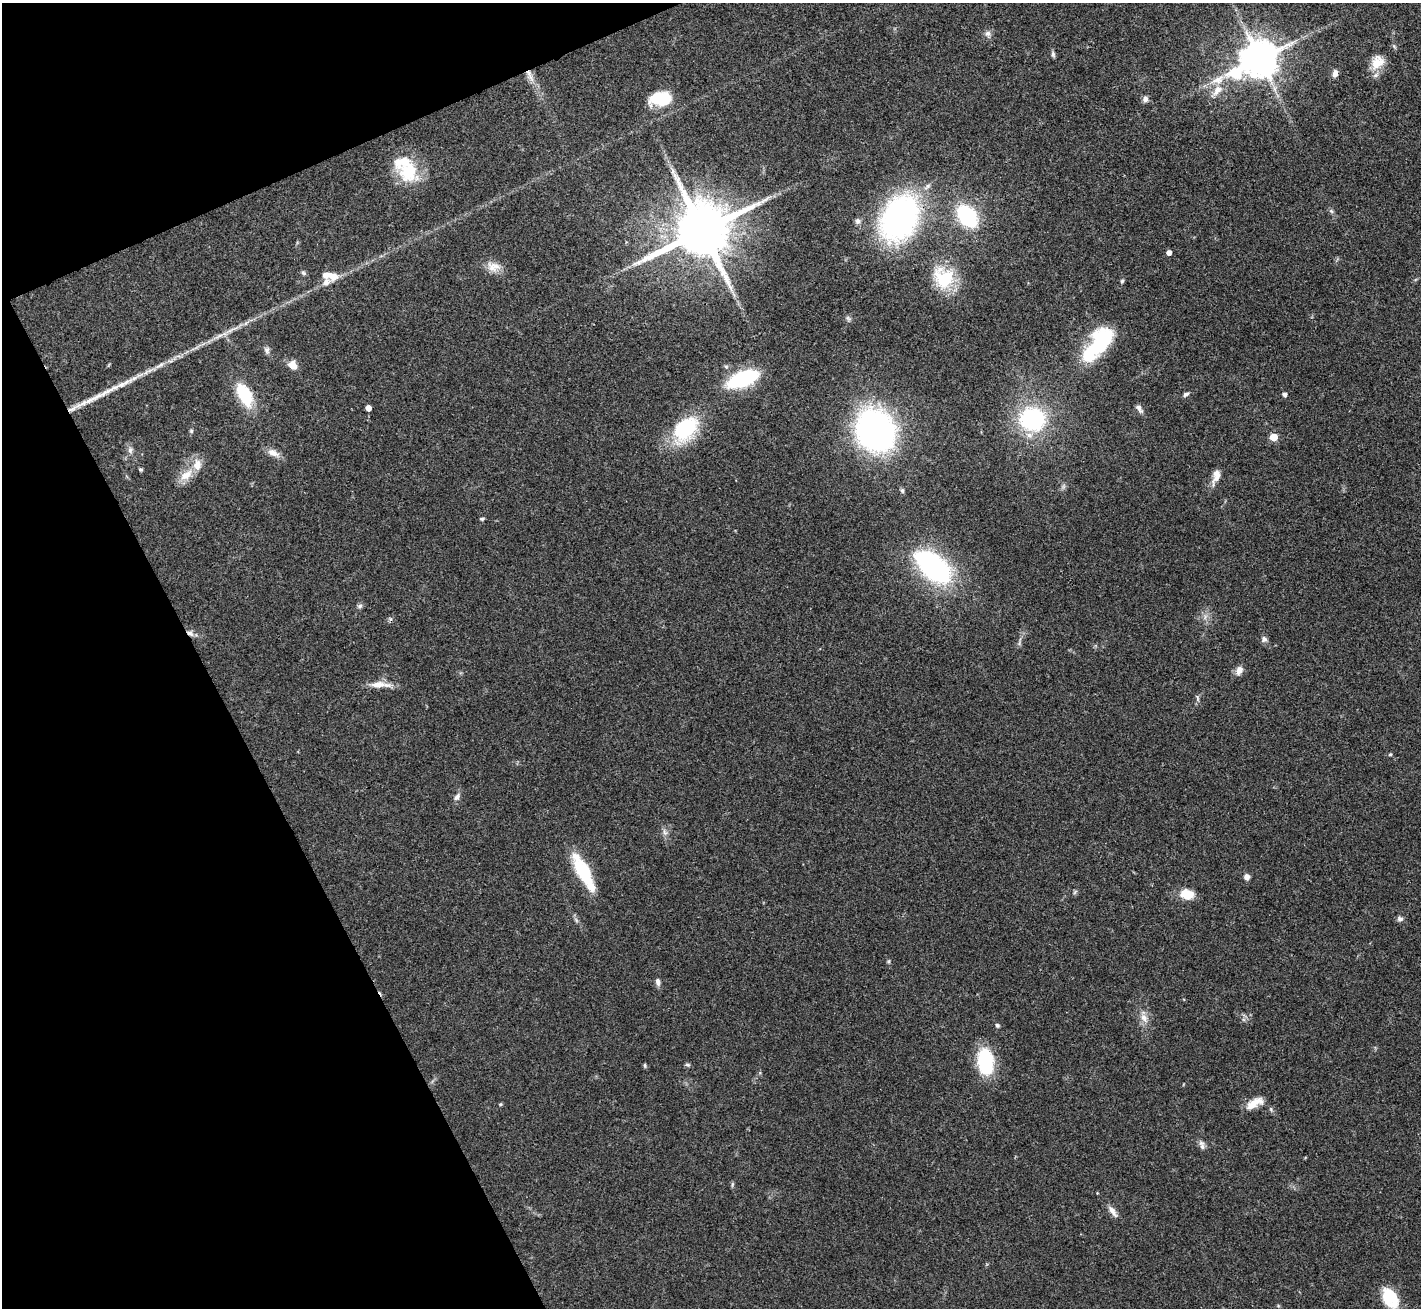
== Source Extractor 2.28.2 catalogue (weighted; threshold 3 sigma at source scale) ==
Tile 5 of 4 x 4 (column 1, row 2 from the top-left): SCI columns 3-1421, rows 2769-4074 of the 5679 x 5670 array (HDU 1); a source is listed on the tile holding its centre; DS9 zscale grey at full resolution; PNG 1423 x 1310 px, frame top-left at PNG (2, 3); no overlay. Shown black and unused: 21% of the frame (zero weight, under 3 of 4 exposures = <1% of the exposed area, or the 3 px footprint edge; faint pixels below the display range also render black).
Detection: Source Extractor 2.28.2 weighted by HDU 2 'WHT'; one run over the whole footprint, this tile lists its part. Background 0.0648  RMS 0.0052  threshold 0.0234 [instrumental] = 3 sigma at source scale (4.5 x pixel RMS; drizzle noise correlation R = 1.50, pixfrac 1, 0.05/0.05 arcsec/px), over >= 5 px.
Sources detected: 86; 1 inside a brighter object's white glare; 1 cosmic-ray / hot-pixel residue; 2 long thin detections or spike segments (spike, bleed or trail) — not listed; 6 inside a brighter listed object's ellipse — not listed separately; the other 76 listed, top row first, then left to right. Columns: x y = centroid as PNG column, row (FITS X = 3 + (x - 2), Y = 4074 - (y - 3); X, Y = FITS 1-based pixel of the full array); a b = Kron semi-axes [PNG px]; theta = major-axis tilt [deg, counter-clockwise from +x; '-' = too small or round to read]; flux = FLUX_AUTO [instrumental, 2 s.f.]
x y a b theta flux
988 34 10 8 -71 2.2
1053 54 8 5 -82 1.2
1259 59 13 10 30 1700
1377 62 20 15 59 9.2
1335 74 9 6 74 2.9
531 77 14 8 -62 4.2
1217 91 24 9 49 6.5
661 99 24 14 3 22
1145 99 7 6 - 2.1
408 171 29 26 -30 23
1331 211 8 5 -45 1.1
967 216 17 11 -51 62
899 218 36 27 62 170
858 221 9 8 - 1.9
702 230 17 15 29 4300
1169 252 4 4 - 3.1
493 267 20 14 -7 6.2
303 273 8 5 -40 1
333 276 14 9 -22 5.6
944 278 27 24 -54 25
1122 281 5 4 - 0.81
848 318 9 4 -36 1.1
218 336 21 5 25 4.5
1101 343 36 22 65 38
267 350 9 6 -80 1.8
160 365 19 6 30 4.1
293 365 10 9 - 5
726 367 6 5 - 1
743 379 26 12 22 54
244 394 28 14 -63 23
1186 394 8 5 30 1.3
1284 394 4 4 - 2
368 408 5 4 - 4.3
1139 409 12 6 -55 2
1032 419 19 17 -5 71
685 429 34 22 50 38
875 430 34 29 -66 180
191 431 6 5 - 0.86
1273 437 5 5 - 14
130 450 10 7 83 2.2
273 453 18 9 -27 4.4
140 469 5 4 - 0.93
186 475 22 11 37 8
1216 476 21 9 71 5
1063 486 9 4 71 1.1
902 490 7 5 -75 0.98
482 519 6 4 2 0.79
933 567 41 21 -42 97
360 606 7 5 18 1.3
190 633 10 7 -33 2.5
1264 639 8 8 - 1.7
1019 643 7 4 -73 0.89
1239 670 12 8 69 3.4
378 685 25 8 2 6.6
1197 698 11 4 -85 1.2
1390 754 5 4 - 0.6
457 797 11 7 52 2.2
665 832 10 6 -69 2
583 872 34 15 -61 23
1247 877 8 7 - 2.2
1075 892 7 4 46 0.88
1187 894 14 10 -13 11
1400 919 7 7 - 1.7
889 961 6 4 71 0.66
658 982 10 6 -77 2
1144 1018 14 9 -56 4.6
997 1025 6 5 - 0.93
985 1061 28 16 -83 32
645 1065 6 4 -71 0.73
687 1065 7 5 -2 0.94
1254 1103 23 10 29 7.1
500 1104 5 4 - 0.62
1202 1145 14 6 -70 2.2
732 1184 8 4 81 0.79
1112 1211 18 7 -53 3.5
1390 1298 24 16 -60 17
Overlapping masked pixels (flux is a lower limit): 2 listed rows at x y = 899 218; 190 633